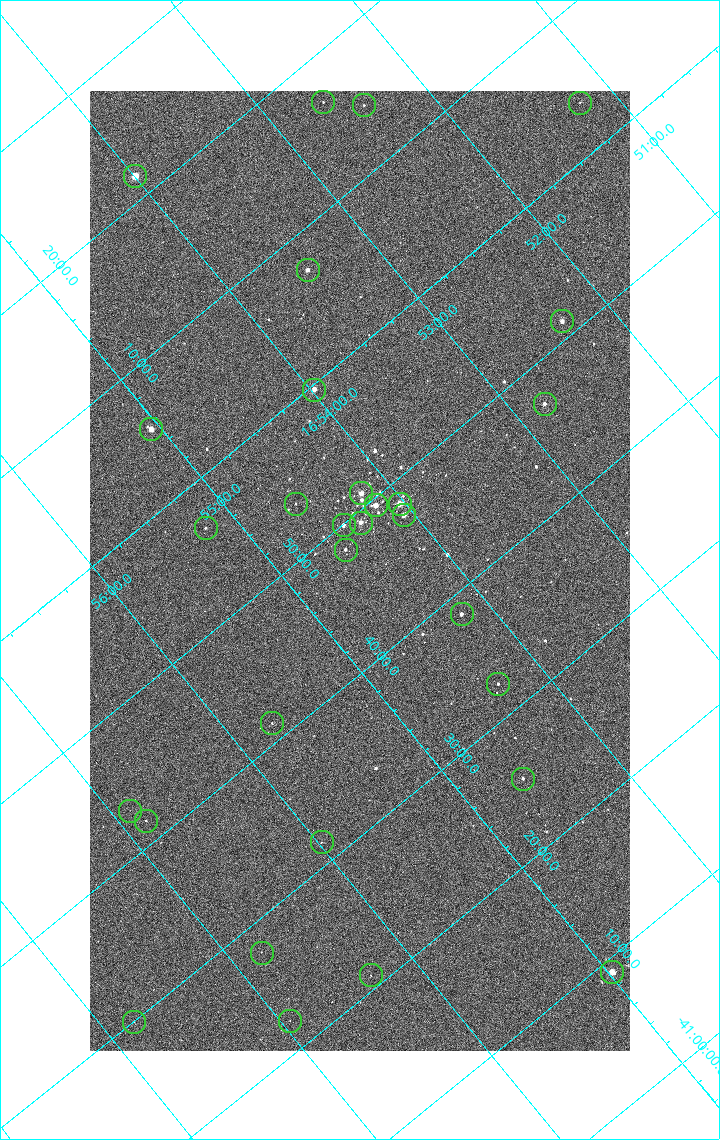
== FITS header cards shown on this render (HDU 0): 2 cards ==
NAXIS1  =                 1080 / length of data axis 1
NAXIS2  =                 1920 / length of data axis 2

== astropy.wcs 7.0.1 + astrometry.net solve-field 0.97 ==
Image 1080 x 1920 px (HDU 0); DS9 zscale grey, zoomed out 1/2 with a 90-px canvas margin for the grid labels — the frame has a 2x2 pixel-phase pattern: neighbouring pixels differ more than pixels two apart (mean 1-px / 2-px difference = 1.281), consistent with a one-shot-colour (mosaic) sensor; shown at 1/2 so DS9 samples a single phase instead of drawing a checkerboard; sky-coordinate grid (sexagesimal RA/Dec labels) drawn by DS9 from the SOLVED WCS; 30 Tycho-2 reference stars matched to detected sources circled (green)
Header WCS: none
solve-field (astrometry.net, Tycho-2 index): SOLVED blind (the file carries no WCS)
Solved WCS: RA---TAN-SIP/DEC--TAN-SIP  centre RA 16:54:33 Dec -41:46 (253.64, -41.77 deg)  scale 2.38 arcsec/px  FOV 42.8' x 76.0'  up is -140 deg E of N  parity flipped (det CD > 0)
(file carries no celestial WCS; the grid is the blind solution)
Tycho-2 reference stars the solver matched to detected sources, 30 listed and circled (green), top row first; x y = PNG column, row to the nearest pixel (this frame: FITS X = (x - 90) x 2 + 1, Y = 1920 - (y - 91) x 2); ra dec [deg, ICRS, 3 dp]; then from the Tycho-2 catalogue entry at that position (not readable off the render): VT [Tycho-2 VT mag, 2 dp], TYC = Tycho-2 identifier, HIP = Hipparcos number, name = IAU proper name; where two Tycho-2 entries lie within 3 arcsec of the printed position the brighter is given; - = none
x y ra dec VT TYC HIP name
323 102 253.156 -42.279 9.66 7876-986-1 - -
580 103 252.806 -42.060 9.90 7876-664-1 - -
364 106 253.104 -42.241 9.91 7876-299-1 - -
135 176 253.499 -42.362 4.82 7876-2743-1 82671 -
308 270 253.369 -42.121 7.31 7876-1152-1 - -
562 322 253.080 -41.855 6.51 7876-2659-1 82543 -
314 390 253.495 -41.994 6.38 7876-309-1 82669 -
544 404 253.197 -41.786 7.01 7876-2053-1 - -
151 430 253.764 -42.091 6.35 7876-2597-1 82783 -
361 494 253.549 -41.849 6.39 7876-2229-1 - -
296 504 253.650 -41.894 9.98 7876-253-1 - -
400 504 253.508 -41.806 5.47 7876-2191-1 82676 -
376 506 253.542 -41.825 6.07 7876-2204-1 82691 -
404 516 253.515 -41.792 6.56 7876-2254-1 - -
360 523 253.582 -41.820 6.62 7876-2640-1 82706 -
344 525 253.608 -41.832 7.44 7876-2319-1 - -
206 528 253.801 -41.944 9.16 7876-1486-1 - -
346 550 253.633 -41.805 7.76 7876-1997-1 - -
462 614 253.548 -41.642 7.21 7876-2339-1 - -
498 684 253.576 -41.540 8.52 7876-1880-1 - -
272 724 253.929 -41.690 9.45 7876-1772-1 - -
522 779 253.649 -41.423 8.08 7876-2472-1 - -
130 811 254.222 -41.719 10.94 7876-2588-1 - -
146 821 254.210 -41.695 10.00 7876-2426-1 - -
322 842 253.994 -41.527 10.16 7876-2126-1 - -
262 953 254.199 -41.464 10.79 7876-2221-1 - -
612 972 253.744 -41.151 5.82 7872-1609-1 82775 -
370 976 254.075 -41.350 10.73 7876-1756-1 - -
290 1021 254.236 -41.370 10.62 7876-1948-1 - -
134 1022 254.451 -41.499 10.62 7876-2486-1 - -